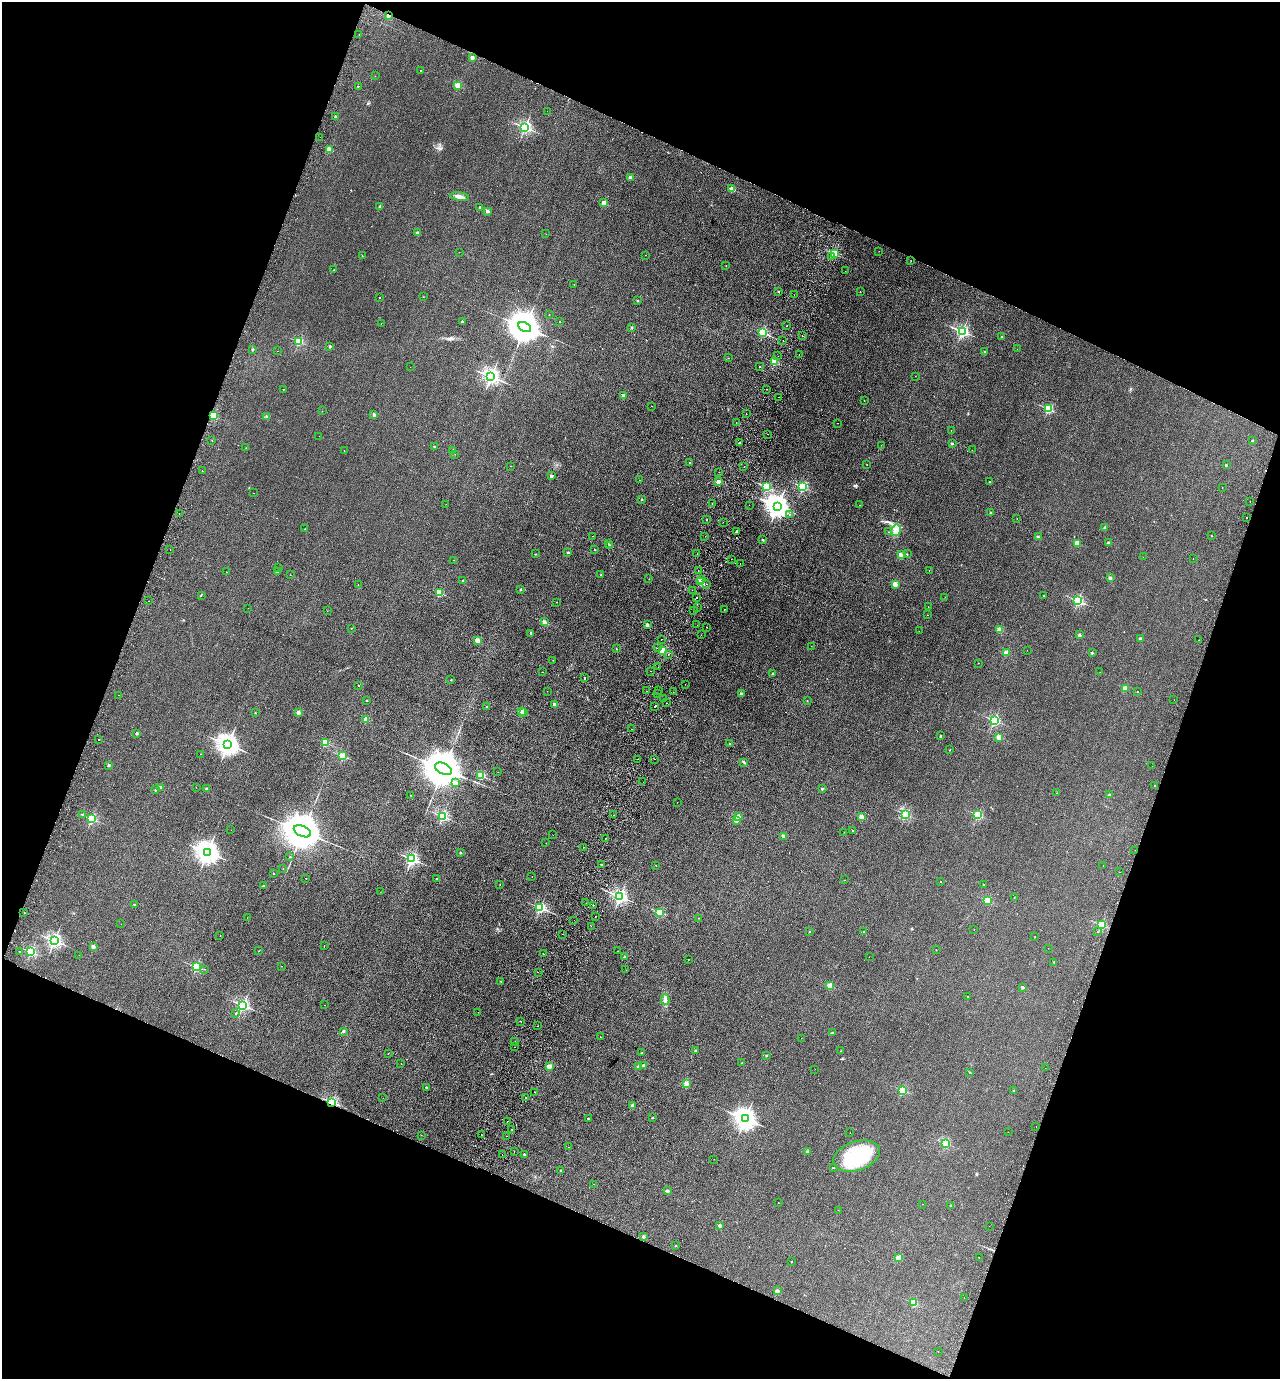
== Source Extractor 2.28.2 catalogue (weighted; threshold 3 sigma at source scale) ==
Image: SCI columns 195-5305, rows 26-5532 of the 5630 x 5558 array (HDU 1 of 3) = the unmasked area's bounding box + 8 px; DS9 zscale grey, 4 x 4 block average (1 PNG px = mean of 4 x 4 image px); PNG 1282 x 1381 px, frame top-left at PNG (2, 2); each listed source drawn as its Kron ellipse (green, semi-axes under 4 px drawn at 4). Shown black and unused: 41% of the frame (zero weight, under 2 of 3 exposures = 3% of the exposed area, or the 3 px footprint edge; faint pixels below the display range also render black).
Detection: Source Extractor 2.28.2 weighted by HDU 2 'WHT'. Background 0.116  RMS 0.012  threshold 0.0549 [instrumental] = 3 sigma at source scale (4.5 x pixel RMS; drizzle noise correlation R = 1.50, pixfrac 1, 0.05/0.05 arcsec/px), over >= 5 px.
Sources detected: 460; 3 inside a brighter object's white glare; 28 cosmic-ray / hot-pixel residue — neither listed nor drawn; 5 coinciding with a brighter row at this scale — not listed separately; the other 424 listed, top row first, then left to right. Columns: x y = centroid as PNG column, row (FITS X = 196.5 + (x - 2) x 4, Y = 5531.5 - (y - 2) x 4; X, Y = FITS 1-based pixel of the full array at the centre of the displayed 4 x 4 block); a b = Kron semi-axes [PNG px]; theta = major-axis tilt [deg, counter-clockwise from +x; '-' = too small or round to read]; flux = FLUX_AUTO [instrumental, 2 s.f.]
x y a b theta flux
388 15 2 2 - 65
359 35 2 2 - 8.9
472 58 2 2 - 89
420 71 2 2 - 2.7
375 76 2 2 - 3.3
358 86 2 2 - 11
458 86 2 2 - 270
547 111 2 2 - 5.3
335 116 2 2 - 25
525 127 2 2 - 1400
320 137 2 2 - 2.6
329 149 2 2 - 160
630 177 2 2 - 90
732 189 2 2 - 200
460 197 9 3 -8 29
604 203 2 2 - 140
380 206 2 2 - 20
480 207 2 2 - 10
487 211 2 2 - 71
418 233 2 2 - 75
546 234 2 2 - 1.4
879 251 2 2 - 0.98
459 252 2 2 - 1.9
834 254 2 2 - 500
645 255 2 2 - 1.5
362 256 2 2 - 2.9
831 256 2 2 - 5.7
911 261 2 2 - 2
726 265 2 2 - 2.5
334 270 2 2 - 5.3
845 271 2 2 - 1.7
574 284 2 2 - 2.8
778 291 2 2 - 14
860 292 2 2 - 4.6
794 295 2 2 - 1.8
380 297 2 2 - 2.9
423 297 2 2 - 3.2
638 301 2 2 - 15
549 315 2 2 - 1.7
462 321 2 2 - 21
560 321 2 2 - 2.6
381 323 2 2 - 0.98
787 326 2 2 - 1.9
525 327 7 4 -28 19000
632 327 2 2 - 31
962 331 2 2 - 1200
763 333 2 2 - 570
802 336 2 2 - 2.4
1001 336 2 2 - 4.5
783 340 2 2 - 4.3
299 341 2 2 - 490
330 346 2 2 - 31
252 349 2 2 - 5.1
1017 349 2 2 - 1.4
277 351 2 2 - 2
984 352 2 2 - 17
799 354 2 2 - 6.4
778 356 2 2 - 9.6
728 358 2 2 - 2.7
775 362 2 2 - 280
410 367 2 2 - 0.99
759 367 2 2 - 3.4
491 376 2 2 - 2500
915 376 2 2 - 1
283 389 2 2 - 4.5
767 389 2 2 - 3.7
623 396 2 2 - 82
779 397 2 2 - 1.4
864 400 2 2 - 3.2
652 406 2 2 - 2.8
1048 409 2 2 - 630
322 411 2 2 - 2.8
374 414 2 2 - 41
746 414 2 2 - 5.6
213 416 2 2 - 410
267 417 2 2 - 4
736 423 2 2 - 3.4
837 423 2 2 - 1.9
951 430 2 2 - 2.4
767 434 2 2 - 1.6
319 436 2 2 - 1.1
212 440 2 2 - 1.7
1252 441 2 2 - 15
740 443 2 2 - 4.4
952 443 2 2 - 22
881 445 2 2 - 2.1
434 447 2 2 - 23
246 448 2 2 - 1.5
453 450 2 2 - 14
972 450 2 2 - 1.3
344 451 2 2 - 2
455 454 2 2 - 1.8
689 462 2 2 - 13
867 464 2 2 - 2.9
1226 465 2 2 - 24
511 466 2 2 - 1.8
744 466 2 2 - 3.4
202 471 2 2 - 3.3
719 472 2 2 - 3.3
551 476 2 2 - 57
639 480 2 2 - 1.7
718 482 2 2 - 110
989 482 2 2 - 3.8
766 487 2 2 - 630
803 487 2 2 - 740
1222 487 2 2 - 3.1
253 493 2 2 - 1.3
642 499 2 2 - 22
1250 501 2 2 - 45
712 503 2 2 - 1.9
446 504 2 2 - 2.2
749 505 2 2 - 1.8
860 505 2 2 - 2
778 506 4 3 - 6300
179 513 2 2 - 6.8
990 513 2 2 - 18
789 514 2 2 - 6.8
1246 518 2 2 - 2.7
1017 519 2 2 - 1.3
707 520 2 2 - 4.2
723 522 2 2 - 1.2
1105 527 3 2 - 8.7
305 529 2 2 - 7.1
896 530 6 4 78 57
736 532 2 2 - 15
889 532 2 2 - 2.2
593 536 2 2 - 2.4
705 536 2 2 - 2.9
1211 536 2 2 - 4.5
1038 537 2 2 - 36
763 540 2 2 - 22
608 543 2 2 - 3.6
1077 543 2 2 - 190
1108 543 2 2 - 54
610 545 2 2 - 60
170 550 2 2 - 2.6
594 550 2 2 - 7.4
568 552 2 2 - 28
536 554 2 2 - 2.7
697 554 2 2 - 2.9
907 554 2 2 - 7.3
901 555 2 2 - 230
1143 557 2 2 - 1.2
1193 558 2 2 - 1.9
731 559 2 2 - 2.5
454 560 2 2 - 4.6
740 563 2 2 - 2.5
278 568 2 2 - 8.5
929 570 2 2 - 1.4
698 571 2 2 - 1.7
226 572 2 2 - 1.1
277 572 2 2 - 36
290 575 2 2 - 1.1
601 575 2 2 - 16
1110 578 2 2 - 50
649 579 2 2 - 2.7
701 579 2 2 - 4.3
462 581 2 2 - 16
700 582 3 2 - 5.8
707 584 2 2 - 4.7
895 584 2 2 - 190
358 585 2 2 - 3.7
520 589 3 2 - 5.2
692 590 2 2 - 2
439 593 2 2 - 350
201 595 2 2 - 3
1044 595 2 2 - 6
697 597 2 2 - 3.5
945 597 2 2 - 1.8
148 601 2 2 - 1.5
1078 601 2 2 - 880
557 602 2 2 - 1.7
928 607 2 2 - 1.4
248 608 2 2 - 1.2
697 608 2 2 - 3.7
724 609 2 2 - 2.4
693 610 2 2 - 1.1
327 611 2 2 - 1.5
928 615 2 2 - 0.83
544 622 2 2 - 120
647 625 2 2 - 60
697 625 2 2 - 16
706 627 2 2 - 3.1
351 628 2 2 - 1.8
1000 629 2 2 - 200
919 631 2 2 - 1.7
531 633 2 2 - 30
701 635 2 2 - 1.5
1079 635 2 2 - 60
1140 638 2 2 - 33
661 639 2 2 - 3
477 640 2 2 - 150
1199 640 2 2 - 78
811 646 2 2 - 1.5
658 648 2 2 - 3.7
616 649 2 2 - 8.3
662 650 2 2 - 480
1027 650 2 2 - 1.5
1006 653 2 2 - 160
1092 653 2 2 - 2.7
668 654 2 2 - 5.7
553 660 2 2 - 2.3
979 663 2 2 - 4.5
658 667 2 2 - 1.3
651 671 2 2 - 3.4
543 672 2 2 - 1.4
1100 672 2 2 - 1.2
773 673 2 2 - 19
584 678 2 2 - 14
451 680 2 2 - 13
685 684 2 2 - 1.6
359 685 2 2 - 5.9
1125 688 2 2 - 150
658 690 2 2 - 2.5
547 691 2 2 - 1.1
647 691 2 2 - 1.5
1138 691 2 2 - 2
673 692 2 2 - 2.4
657 693 2 2 - 4.9
741 694 2 2 - 45
118 695 2 2 - 2
664 699 2 2 - 5.2
367 700 2 2 - 13
1174 700 2 2 - 2.2
807 701 2 2 - 3.5
666 703 2 2 - 2.9
555 704 2 2 - 57
486 706 2 2 - 11
655 706 2 2 - 11
521 712 2 2 - 210
524 712 3 2 - 8.4
255 713 2 2 - 9.4
298 713 2 2 - 110
366 719 2 2 - 170
994 720 2 2 - 860
631 729 2 2 - 9.9
137 733 2 2 - 63
941 736 2 2 - 19
999 737 2 2 - 220
99 740 2 2 - 2.7
325 742 2 2 - 370
729 743 2 2 - 11
228 744 3 3 - 5100
950 750 2 2 - 6.4
201 754 2 2 - 2.4
343 756 2 2 - 400
637 759 2 2 - 1.9
654 759 2 2 - 1.2
744 762 4 2 - 7.8
109 765 2 2 - 41
1152 766 2 2 - 1.9
443 769 9 5 -26 32000
498 772 2 2 - 1.1
481 775 2 2 - 410
643 782 2 2 - 3.2
455 783 2 2 - 99
1155 785 2 2 - 7.7
161 787 2 2 - 43
196 787 2 2 - 0.97
207 789 2 2 - 83
822 789 2 2 - 37
155 790 2 2 - 17
1057 793 2 2 - 3.5
1109 794 2 2 - 18
411 795 2 2 - 2.8
677 802 2 2 - 0.99
82 814 2 2 - 5.7
906 814 2 2 - 510
613 815 2 2 - 1.1
978 815 2 2 - 550
442 816 2 2 - 1000
738 816 2 2 - 130
861 817 2 2 - 150
91 819 2 2 - 750
737 820 2 2 - 82
231 830 2 2 - 1.2
302 831 9 5 -25 30000
852 831 2 2 - 2.1
844 832 2 2 - 1.2
553 835 2 2 - 0.86
784 836 2 2 - 77
605 838 2 2 - 2.2
546 843 2 2 - 3.2
584 847 2 2 - 2.9
1135 850 2 2 - 3.1
207 852 4 3 - 5500
461 853 2 2 - 15
290 857 2 2 - 7.1
412 859 2 2 - 1400
601 864 2 2 - 14
656 865 2 2 - 2
1103 865 2 2 - 3
283 869 2 2 - 4.5
1120 872 2 2 - 1.7
273 873 2 2 - 5.9
532 876 2 2 - 1.9
306 878 2 2 - 4.5
437 878 2 2 - 4.5
844 880 2 2 - 3.2
941 882 2 2 - 5.2
500 884 2 2 - 1.6
984 885 2 2 - 17
263 886 2 2 - 16
380 892 2 2 - 0.81
620 896 2 2 - 1900
1014 897 2 2 - 5.6
987 900 2 2 - 340
586 903 2 2 - 2.3
134 904 2 2 - 7.2
593 905 2 2 - 2.6
540 908 2 2 - 980
24 912 2 2 - 2.6
660 912 2 2 - 320
595 916 2 2 - 3.8
247 918 2 2 - 1.4
699 918 2 2 - 5.4
574 920 2 2 - 1.6
121 924 2 2 - 1.2
1101 925 2 2 - 630
591 926 2 2 - 3.9
974 929 2 2 - 1.5
863 931 2 2 - 8.2
809 932 2 2 - 2.7
1097 932 2 2 - 1.9
562 934 2 2 - 4.4
220 936 2 2 - 1.4
1035 937 2 2 - 7.2
54 941 2 2 - 1900
324 946 2 2 - 2.1
93 947 2 2 - 120
1048 948 2 2 - 0.91
936 950 2 2 - 4.4
20 951 2 2 - 9.2
259 951 2 2 - 3.6
617 951 2 2 - 1.4
31 952 2 2 - 800
543 954 2 2 - 8.9
79 955 2 2 - 2.1
625 957 2 2 - 29
869 957 2 2 - 1.2
688 959 2 2 - 2.1
1054 962 2 2 - 9.7
281 966 2 2 - 3.7
196 967 2 2 - 670
205 969 2 2 - 1.7
626 970 2 2 - 1.9
538 972 2 2 - 2.1
501 981 2 2 - 4.3
830 986 2 2 - 190
1023 987 2 2 - 40
968 997 2 2 - 4.2
665 1000 5 3 - 20
243 1005 2 2 - 1100
324 1005 2 2 - 1.6
478 1012 2 2 - 1
236 1013 2 2 - 9.1
521 1021 2 2 - 4.1
537 1026 2 2 - 1.7
343 1031 2 2 - 38
833 1033 2 2 - 3.3
600 1037 2 2 - 2.7
801 1038 2 2 - 1.3
514 1041 2 2 - 1.8
514 1047 2 2 - 1.6
696 1051 2 2 - 28
841 1051 2 2 - 1.5
388 1053 2 2 - 2
642 1053 2 2 - 15
766 1056 2 2 - 10
742 1063 2 2 - 3.2
401 1064 2 2 - 3
644 1065 2 2 - 51
549 1066 2 2 - 130
639 1067 2 2 - 68
1045 1068 2 2 - 1.1
815 1069 2 2 - 1.1
970 1073 2 2 - 3.4
686 1084 3 3 - 14
426 1087 2 2 - 21
902 1090 2 2 - 510
1013 1091 2 2 - 5.1
535 1092 2 2 - 3.3
383 1098 2 2 - 1.7
525 1098 2 2 - 5.4
332 1102 2 2 - 910
633 1106 2 2 - 92
588 1118 2 2 - 9.1
652 1118 2 2 - 17
745 1119 3 3 - 5000
507 1121 2 2 - 2
1036 1127 2 2 - 1.1
511 1129 2 2 - 4
1008 1132 2 2 - 1
850 1133 2 2 - 0.95
481 1134 2 2 - 3.5
421 1135 2 2 - 1.1
506 1136 2 2 - 2.1
946 1143 2 2 - 510
568 1147 2 2 - 2.3
514 1151 2 2 - 2.1
807 1152 2 2 - 54
524 1154 2 2 - 27
502 1155 2 2 - 4.2
857 1156 24 14 19 390
714 1159 2 2 - 1.3
833 1168 2 2 - 6.9
561 1170 2 2 - 17
593 1184 2 2 - 1.9
667 1191 2 2 - 73
778 1202 2 2 - 3.2
923 1204 2 2 - 0.98
951 1206 2 2 - 25
838 1210 2 2 - 1.2
720 1226 2 2 - 68
989 1226 2 2 - 1.8
643 1237 2 2 - 40
675 1246 2 2 - 8.1
898 1258 2 2 - 5.9
979 1258 2 2 - 4
791 1261 2 2 - 6.7
777 1291 2 2 - 78
964 1298 2 2 - 2.4
914 1303 2 2 - 310
938 1352 2 2 - 1.1
Overlapping masked pixels (flux is a lower limit): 2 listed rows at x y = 388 15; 332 1102
Diffuse or blended objects may show on this block-average render without a row.